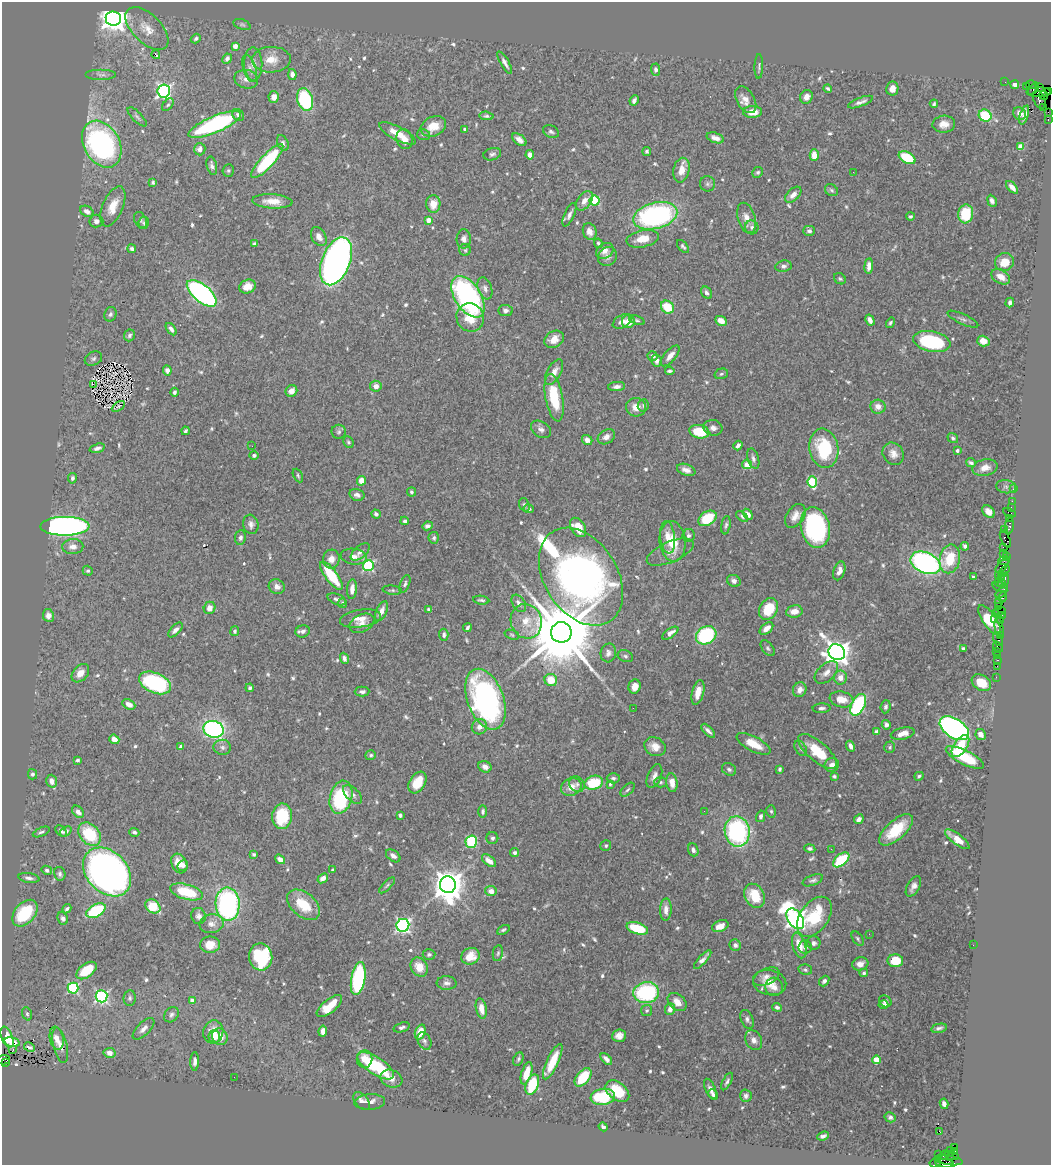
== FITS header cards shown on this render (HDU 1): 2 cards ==
NAXIS1  =                 1049
NAXIS2  =                 1163

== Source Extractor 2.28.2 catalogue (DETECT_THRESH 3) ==
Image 1049 x 1163 px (HDU 1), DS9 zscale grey, 1 PNG px = 1 image px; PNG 1053 x 1167 px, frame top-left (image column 1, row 1163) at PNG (2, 2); each listed source drawn as its Kron ellipse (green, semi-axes under 4 px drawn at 4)
Background 1.68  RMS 0.032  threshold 0.0947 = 3 sigma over >= 5 px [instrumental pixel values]
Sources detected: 656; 2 with non-positive FLUX_AUTO (blend fragments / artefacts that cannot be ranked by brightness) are neither listed nor drawn; of the other 654, the 500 brightest by FLUX_AUTO listed and drawn (154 fainter detections omitted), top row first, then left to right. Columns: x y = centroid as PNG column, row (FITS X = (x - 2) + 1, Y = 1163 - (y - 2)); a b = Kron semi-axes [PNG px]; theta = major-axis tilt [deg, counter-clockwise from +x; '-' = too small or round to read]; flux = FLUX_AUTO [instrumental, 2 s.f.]
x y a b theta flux
113 18 8 7 - 2400
242 24 9 5 -21 4.4
147 29 27 14 -45 39
196 39 5 4 - 4.4
235 46 4 4 - 22
156 55 4 3 - 9
227 59 5 4 - 9.7
271 60 19 13 3 33
505 63 13 4 -60 8.5
253 64 17 9 -89 18
759 66 12 4 89 4.7
250 68 14 6 -73 11
656 70 6 4 -87 5.4
101 75 15 5 0 9.2
292 75 5 4 - 9.7
246 79 12 9 -13 14
1005 82 2 2 - 38
1015 85 4 4 - 10
1031 85 5 3 - 180
1026 86 4 3 - 180
1039 88 3 3 - 84
828 89 4 3 - 4
892 89 7 6 - 15
1034 89 7 2 50 300
164 91 6 6 - 530
1049 91 4 2 - 74
1039 92 12 4 0 770
1044 95 4 3 - 210
274 97 6 5 - 15
806 97 7 6 - 12
1039 99 9 5 -65 1100
305 100 11 8 -73 200
634 100 5 4 - 7.2
746 100 15 9 -59 18
860 102 13 4 21 9.2
934 104 4 3 - 3.6
168 105 7 4 51 4.1
1044 107 2 2 - 63
753 112 9 6 2 25
1048 112 4 2 - 110
1020 114 7 6 - 13
238 115 6 5 - 7.2
1024 115 10 3 72 11
486 116 7 4 -5 3.8
985 116 6 6 - 80
137 117 12 5 -45 6.4
1048 119 3 2 - 55
215 124 28 8 23 300
944 124 11 8 4 18
433 126 13 9 25 37
464 129 3 3 - 4.4
551 132 8 6 -23 5.7
397 133 20 6 -27 34
423 135 6 5 - 4.3
715 138 9 5 -18 14
405 139 10 8 -74 19
519 140 8 5 -37 14
283 143 8 5 -65 5.7
102 144 25 18 -61 530
1021 147 4 4 - 37
200 149 6 5 - 13
647 152 4 3 - 4
492 154 9 6 17 6.2
530 155 4 4 - 15
814 155 6 4 -88 28
907 158 9 5 -29 86
267 161 22 6 47 160
212 166 9 5 -76 6.8
228 170 6 5 - 3.8
681 170 12 8 77 24
758 172 6 5 - 4.2
853 172 2 2 - 75
153 182 3 3 - 3.8
707 184 7 7 - 6.1
1012 187 7 4 -47 12
831 190 7 5 -33 4.2
793 195 10 6 44 12
272 201 20 7 -4 27
584 201 11 7 53 17
595 201 5 5 - 130
992 201 6 4 -65 7.4
433 204 9 7 89 25
113 206 21 10 67 35
87 211 7 5 -30 11
966 214 9 7 84 87
569 215 13 5 66 8.7
655 216 22 13 15 480
910 216 4 3 - 3.8
746 218 15 8 -74 19
140 220 9 6 -62 4.7
428 220 4 4 - 18
96 221 7 6 - 8.3
144 223 6 5 - 3.7
752 227 7 6 - 8.1
590 231 8 6 -70 16
809 231 6 5 - 5.8
319 237 10 7 -59 14
464 239 9 7 89 10
643 239 16 8 12 33
598 243 5 4 - 3.8
255 244 4 3 - 11
683 246 8 4 -50 4.1
132 249 4 3 - 5.5
465 250 6 5 - 3.9
605 251 9 7 36 15
607 256 10 9 - 11
336 261 25 14 68 1100
1004 262 9 9 - 36
784 266 8 5 9 6.6
869 266 7 4 85 14
1001 277 10 6 -31 23
840 279 6 5 - 3.8
248 286 8 6 21 20
485 288 11 6 -71 9.4
202 293 18 8 -40 560
707 293 6 5 - 7
468 297 23 13 -57 510
1010 303 5 4 - 7.2
667 307 7 6 - 67
505 311 7 5 -5 7.2
110 314 7 6 - 5.7
470 317 14 13 - 46
963 319 17 5 -24 7.7
637 320 8 4 -19 4
870 320 6 4 -61 13
622 321 10 6 28 12
628 321 6 6 - 24
721 321 6 4 -27 19
890 323 5 4 - 4.2
171 329 7 4 -51 7.7
130 335 6 5 - 6.2
554 339 10 8 33 23
932 341 19 10 -11 180
983 341 6 5 - 25
652 356 5 4 - 8.4
670 356 13 5 49 15
93 359 9 6 25 5.3
656 361 6 5 - 11
167 370 5 4 - 8
670 371 5 3 - 4.2
554 372 14 7 61 18
721 374 7 5 16 4.6
93 384 2 2 - 330
376 386 6 5 - 13
617 387 8 4 5 8.6
291 391 6 5 - 18
174 392 4 4 - 4.8
554 398 24 8 -80 89
643 405 6 5 - 4.2
118 406 7 3 31 3.6
636 407 10 9 - 22
878 407 7 7 - 17
713 428 9 7 -13 13
541 429 11 8 -33 9.4
186 431 4 3 - 4.2
339 432 7 7 - 4.8
699 432 10 6 -12 70
606 437 9 6 33 12
953 438 6 4 -35 4.4
587 440 5 4 - 13
348 442 6 5 - 3.7
738 445 5 3 - 8.2
252 446 2 2 - 10
97 448 8 4 17 7.7
824 448 20 14 -81 130
957 450 4 3 - 5.3
893 454 12 10 -56 17
254 455 5 4 - 4
753 459 10 5 -73 7.3
971 463 5 3 - 4.8
747 465 5 4 - 34
985 468 12 8 12 18
686 470 9 5 -21 12
298 475 7 4 -64 3.7
72 478 5 4 - 5.3
361 481 5 4 - 21
812 482 5 5 - 140
1006 487 10 6 -7 6.5
1013 489 2 2 - 42
411 492 4 4 - 4
357 495 8 5 -15 8
1012 501 2 2 - 66
524 505 7 5 -71 4.5
1011 507 2 2 - 44
529 509 5 4 - 4.8
988 512 7 5 -45 14
1009 513 6 3 -28 400
376 514 5 4 - 7.4
748 514 6 4 -56 12
742 516 7 4 -40 4
795 516 13 8 56 18
707 518 10 6 33 88
1010 518 3 2 - 110
405 521 4 4 - 4.5
251 524 10 7 -75 9.4
726 525 9 4 80 4.9
65 526 24 9 0 1100
427 526 5 4 - 6.5
1009 526 8 3 83 360
578 527 10 7 -57 38
815 527 21 14 -78 320
1004 529 4 3 - 110
688 535 6 6 - 6.6
668 537 16 7 -84 24
240 538 7 5 81 6.6
434 538 6 5 - 4.7
1005 539 9 4 -64 410
673 541 20 13 -83 57
965 546 4 4 - 6.1
73 547 10 7 3 14
1003 547 3 2 - 160
360 552 11 6 41 8.3
670 552 25 10 23 27
1003 553 3 2 - 75
1006 556 4 3 - 120
354 557 13 8 -7 12
331 559 9 8 - 17
950 559 14 10 78 70
1004 560 6 3 1 440
926 563 16 10 -24 560
368 566 5 5 - 250
1002 566 9 4 49 510
88 571 5 4 - 4
839 571 10 5 72 13
1004 571 6 4 50 440
998 575 2 2 - 67
331 576 17 6 -53 90
581 577 53 36 -57 1900
973 577 3 3 - 5.3
1001 577 2 2 - 100
1005 579 6 2 88 440
734 581 7 5 -28 7.3
999 582 4 2 - 400
1002 582 3 3 - 510
405 584 9 4 68 5.1
277 587 8 7 - 10
1000 587 8 4 -18 320
352 589 10 5 84 17
392 590 9 4 -5 4.3
1001 593 7 3 33 240
1003 597 5 3 - 300
337 599 9 5 -22 6.9
481 600 8 3 -7 4.7
343 603 5 4 - 4.5
519 603 9 6 -57 10
998 603 3 2 - 130
999 606 2 2 - 110
209 608 6 5 - 15
769 609 11 8 57 69
428 610 3 3 - 4.1
381 611 11 5 66 14
794 611 8 6 10 19
1000 611 6 3 1 180
995 613 4 2 - 210
48 615 6 5 - 13
1002 615 2 2 - 68
360 618 21 9 9 22
994 619 3 2 - 300
990 620 17 6 -56 68
1001 620 3 2 - 110
526 621 17 15 -72 39
362 623 13 8 24 16
467 628 4 3 - 5.1
999 628 10 4 -82 600
766 629 8 5 41 17
175 630 9 4 47 8.6
235 631 5 4 - 3.6
303 631 7 6 - 8
561 632 10 10 - 31000
670 633 9 4 34 15
444 635 6 4 -86 6.8
512 635 7 4 -20 3.6
706 635 10 8 28 210
1000 636 3 3 - 110
998 639 7 3 -64 250
998 647 6 3 -51 50
768 648 9 5 -53 4.7
963 649 4 3 - 5
996 651 2 2 - 26
837 652 8 7 - 2200
608 653 9 7 77 8.6
625 656 8 5 -22 5
998 656 3 3 - 170
344 658 6 4 -70 7.2
998 660 3 2 - 64
997 666 2 2 - 57
826 672 14 8 43 15
80 673 10 7 48 20
840 677 7 6 - 18
996 677 2 2 - 24
551 680 6 6 - 42
155 683 17 10 -23 290
981 683 10 7 -32 32
635 686 7 6 - 20
250 688 4 3 - 4.9
800 690 7 6 - 13
362 692 7 5 1 7.3
698 692 12 6 75 27
485 699 32 18 -70 560
841 699 12 8 -11 30
129 704 7 5 -26 16
858 705 12 6 64 240
886 707 7 5 83 5.5
633 708 2 2 - 7.1
822 708 9 5 2 6.1
886 725 5 4 - 7.5
479 727 8 7 - 13
954 728 16 9 -33 700
213 729 10 8 -18 470
708 731 9 4 -45 7.8
876 732 4 4 - 8.3
903 734 12 6 13 20
981 735 6 5 - 19
114 739 5 4 - 15
754 744 18 7 -27 37
850 746 5 3 - 9.3
960 746 12 6 56 74
181 747 4 3 - 9
222 747 9 7 -10 7.7
655 747 11 9 -29 21
890 747 6 5 - 3.9
801 748 8 5 -59 5.1
817 751 24 10 -41 66
371 755 5 5 - 4
965 757 21 7 -27 89
78 760 3 3 - 5.3
832 765 7 6 - 11
485 767 7 5 -25 12
729 769 7 6 - 5.3
780 769 4 3 - 4.3
32 774 5 4 - 5.1
654 776 12 7 67 12
834 776 4 3 - 4.1
919 776 5 3 - 3.8
613 778 6 5 - 5.3
51 781 6 5 - 13
417 782 12 7 58 38
661 782 6 5 - 4
594 783 9 7 16 93
672 783 9 5 -83 20
577 784 8 7 - 6.4
610 784 4 4 - 3.6
571 787 10 8 23 24
628 790 8 5 44 4.9
353 794 12 6 -45 10
341 797 17 11 75 160
704 811 2 2 - 5.6
771 811 6 5 - 3.8
78 812 7 5 -49 12
483 812 6 4 89 4.6
400 815 4 3 - 5.1
282 816 13 10 82 85
761 816 6 4 76 5.3
859 819 5 4 - 8.6
896 830 21 9 42 74
61 831 7 4 -48 7.2
66 831 6 4 37 6.2
737 831 15 12 -80 330
41 832 9 4 24 4.8
134 832 5 4 - 4.9
89 834 13 9 -47 100
492 838 6 6 - 5.2
957 839 15 5 -37 25
471 842 6 5 - 150
606 845 6 5 - 3.7
810 848 5 4 - 4.5
831 849 3 2 - 6.2
693 850 6 5 - 7
515 852 4 4 - 5.3
254 854 4 3 - 3.9
393 856 8 5 -38 11
280 859 5 4 - 14
841 860 9 5 40 110
489 861 8 5 -39 19
179 863 10 7 -61 22
183 865 6 4 47 6.5
47 870 5 4 - 5.2
333 870 3 3 - 4.3
107 872 27 20 -46 1500
60 874 7 5 -79 6.3
29 878 10 5 -9 7.8
323 878 6 4 41 13
813 880 11 5 20 6.6
387 885 10 3 45 3.7
448 885 8 8 - 4000
913 886 11 6 60 11
491 891 5 5 - 14
186 892 17 7 -15 84
755 896 12 9 -62 58
228 904 17 12 -88 400
304 905 19 12 -40 65
153 906 8 6 -36 58
67 909 5 4 - 5.4
666 910 11 5 88 14
96 911 10 6 28 150
25 913 15 10 49 110
199 916 8 7 - 8.1
814 917 22 14 55 110
63 918 6 5 - 7.7
795 919 11 7 -54 1200
211 924 12 9 9 14
403 925 6 6 - 490
720 926 8 5 23 21
637 928 11 5 -18 82
503 930 7 4 28 3.9
869 934 2 2 - 3.7
858 939 8 5 -55 4.1
814 943 7 6 - 6.6
210 945 10 8 1 23
735 945 6 5 - 7.3
799 945 13 6 -73 33
973 945 2 2 - 3.9
805 947 6 6 - 7.1
498 953 8 5 79 4
429 954 6 5 - 4.5
470 956 9 8 - 25
261 957 13 11 -82 200
703 959 12 4 47 10
895 961 8 6 -1 71
860 964 8 6 16 13
419 967 10 8 -59 29
805 970 7 5 -12 4.9
86 971 11 6 37 70
864 973 4 4 - 3.8
766 976 14 8 25 12
358 979 16 7 79 250
824 981 6 4 50 6.3
770 982 17 12 -12 28
447 983 10 7 -2 8.5
774 987 9 8 - 14
73 988 5 5 - 230
646 993 13 10 5 220
101 996 6 6 - 370
130 998 8 6 82 4.9
192 1001 4 4 - 14
885 1001 6 5 - 7.8
677 1002 11 7 -40 21
883 1005 5 4 - 5.1
329 1006 15 6 39 53
777 1007 5 4 - 5.7
481 1008 10 5 -78 22
670 1009 6 5 - 13
647 1010 5 5 - 3.6
27 1014 7 4 -70 4.7
171 1015 8 6 51 6.7
747 1019 10 6 -68 7
402 1027 8 4 18 6.1
939 1028 8 4 12 6.1
143 1029 14 6 44 13
323 1031 5 4 - 17
213 1032 11 10 - 32
420 1032 8 5 71 31
619 1036 7 6 - 15
7 1037 11 5 -68 6.8
214 1037 6 6 - 25
220 1037 8 7 - 21
57 1038 11 7 -79 18
754 1040 10 8 -61 11
424 1041 9 6 -64 6.5
12 1042 8 4 -13 10
60 1045 18 7 -77 9.7
29 1047 5 3 - 4.7
13 1049 3 2 - 5.9
110 1053 6 5 - 14
365 1059 9 8 - 21
518 1059 7 5 64 4.1
606 1059 7 4 -46 11
4 1060 6 4 12 490
876 1060 4 4 - 43
5 1062 3 2 - 170
195 1062 9 4 89 9.8
553 1062 19 6 65 51
375 1066 21 8 -33 130
527 1073 11 5 73 31
234 1077 2 2 - 8.6
583 1077 11 6 49 78
391 1079 11 8 -23 17
727 1081 10 4 62 5.1
532 1085 10 6 70 82
710 1089 11 5 -66 9.5
617 1091 13 9 -39 66
713 1095 6 4 -66 7.7
746 1096 6 6 - 6.8
603 1097 12 8 8 120
362 1101 10 6 -48 9.8
370 1102 15 7 3 14
944 1104 5 4 - 9.7
890 1117 5 5 - 6
603 1127 5 3 - 5.2
939 1131 2 2 - 590
823 1136 6 3 20 5.9
955 1147 3 3 - 1100
950 1150 2 2 - 27
955 1151 4 3 - 56
938 1154 2 2 - 37
945 1155 5 3 - 150
951 1156 7 4 -12 220
949 1160 14 4 -9 1000
935 1163 6 3 9 77
945 1163 9 3 -7 1100
At the frame edge (FLAGS 8, measured only in part): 4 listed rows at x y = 1049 91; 4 1060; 935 1163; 945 1163
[154 fainter detections neither listed nor drawn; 2 non-positive-flux detections neither listed nor drawn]